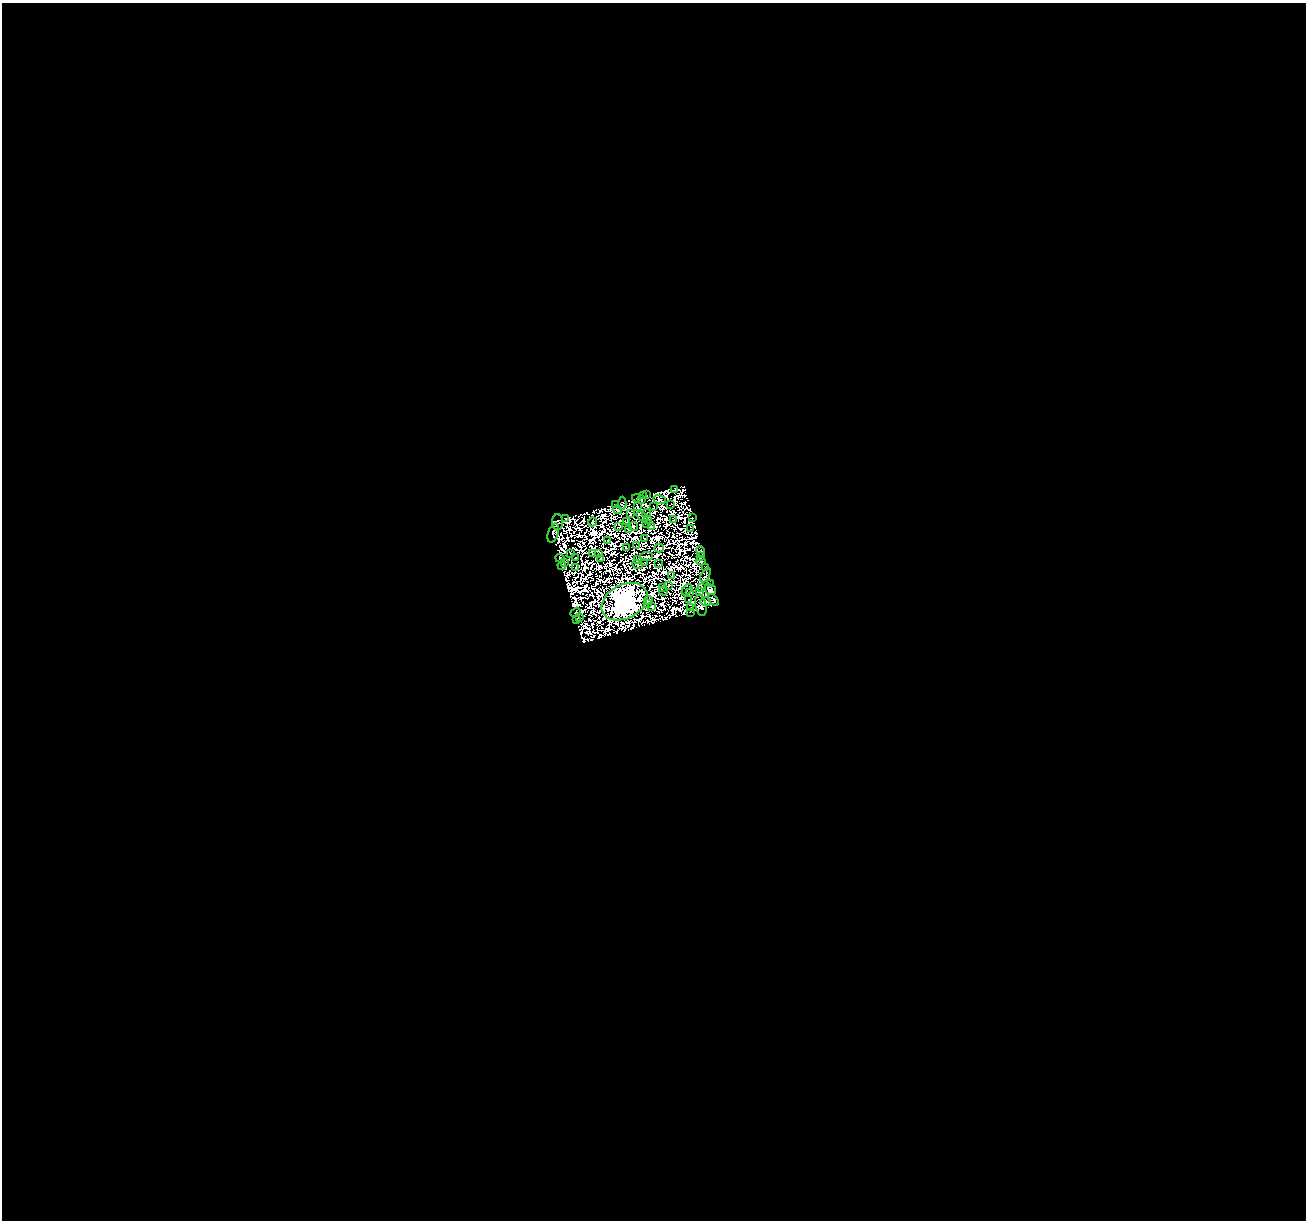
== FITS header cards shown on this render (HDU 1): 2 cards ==
NAXIS1  =                 1304
NAXIS2  =                 1218

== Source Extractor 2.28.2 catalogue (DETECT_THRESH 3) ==
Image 1304 x 1218 px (HDU 1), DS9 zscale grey, 1 PNG px = 1 image px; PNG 1308 x 1222 px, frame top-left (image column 1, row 1218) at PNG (2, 3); each listed source drawn as its Kron ellipse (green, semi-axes under 4 px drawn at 4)
Background 0.125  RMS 1.4e-05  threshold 4.13e-05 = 3 sigma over >= 5 px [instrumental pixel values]
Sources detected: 158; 82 with non-positive FLUX_AUTO (blend fragments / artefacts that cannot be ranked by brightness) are neither listed nor drawn; the other 76 listed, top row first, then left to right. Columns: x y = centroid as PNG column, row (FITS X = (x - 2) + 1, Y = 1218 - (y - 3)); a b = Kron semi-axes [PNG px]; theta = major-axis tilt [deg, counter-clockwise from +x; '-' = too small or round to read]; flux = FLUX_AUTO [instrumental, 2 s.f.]
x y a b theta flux
674 489 2 2 - 0.91
647 495 3 2 - 0.74
644 496 2 2 - 1
636 498 4 2 - 0.26
659 499 6 3 -20 0.077
642 500 3 2 - 0.62
622 503 7 3 86 0.94
615 504 3 3 - 0.78
671 505 2 2 - 0.37
637 506 3 2 - 0.82
654 507 3 2 - 0.34
617 510 5 3 - 0.27
631 513 3 3 - 0.43
646 513 4 2 - 1.1
642 516 6 2 -40 1.4
565 518 3 2 - 0.41
693 518 3 2 - 1.7
673 519 2 2 - 0.3
648 520 3 2 - 0.036
558 522 8 5 -89 0.2
593 522 4 4 - 0.52
627 522 4 2 - 0.45
647 523 4 2 - 1
633 526 5 3 - 0.79
619 527 3 2 - 0.13
651 527 3 2 - 0.15
628 529 3 2 - 0.61
691 529 3 2 - 0.23
553 533 10 5 71 0.78
644 539 2 2 - 0.45
608 540 4 2 - 0.1
636 546 2 2 - 0.13
626 547 4 2 - 0.92
659 548 4 3 - 0.0025
701 552 5 4 - 0.16
593 553 3 3 - 0.025
598 553 4 2 - 0.019
571 554 4 2 - 0.55
646 556 7 3 5 0.73
700 556 3 3 - 1.7
560 558 4 3 - 1.3
576 558 2 2 - 0.7
600 559 4 2 - 1.2
638 560 4 2 - 0.78
701 561 5 3 - 1.1
564 562 3 3 - 1.4
645 562 4 2 - 0.028
637 564 5 2 - 0.68
658 564 3 2 - 0.54
562 566 4 3 - 3.5
706 567 4 2 - 1.3
576 568 2 2 - 0.32
672 575 2 2 - 0.48
705 575 8 2 64 0.68
710 583 3 2 - 0.2
669 585 3 2 - 1.2
662 587 3 2 - 0.64
701 588 3 2 - 0.7
710 589 6 5 - 4.6
687 590 6 2 51 0.1
663 591 4 2 - 0.32
690 592 3 2 - 1.2
699 592 2 2 - 0.26
648 600 4 2 - 0.5
689 600 3 2 - 0.3
714 600 6 3 -55 0.54
706 601 5 4 - 0.087
624 602 24 17 28 5100
647 604 2 2 - 0.61
701 605 11 5 -78 1.4
652 606 4 3 - 0.95
690 608 3 2 - 0.97
576 612 5 3 - 0.23
691 612 3 2 - 0.39
580 618 4 2 - 0.23
576 619 3 2 - 0.88
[82 non-positive-flux detections neither listed nor drawn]